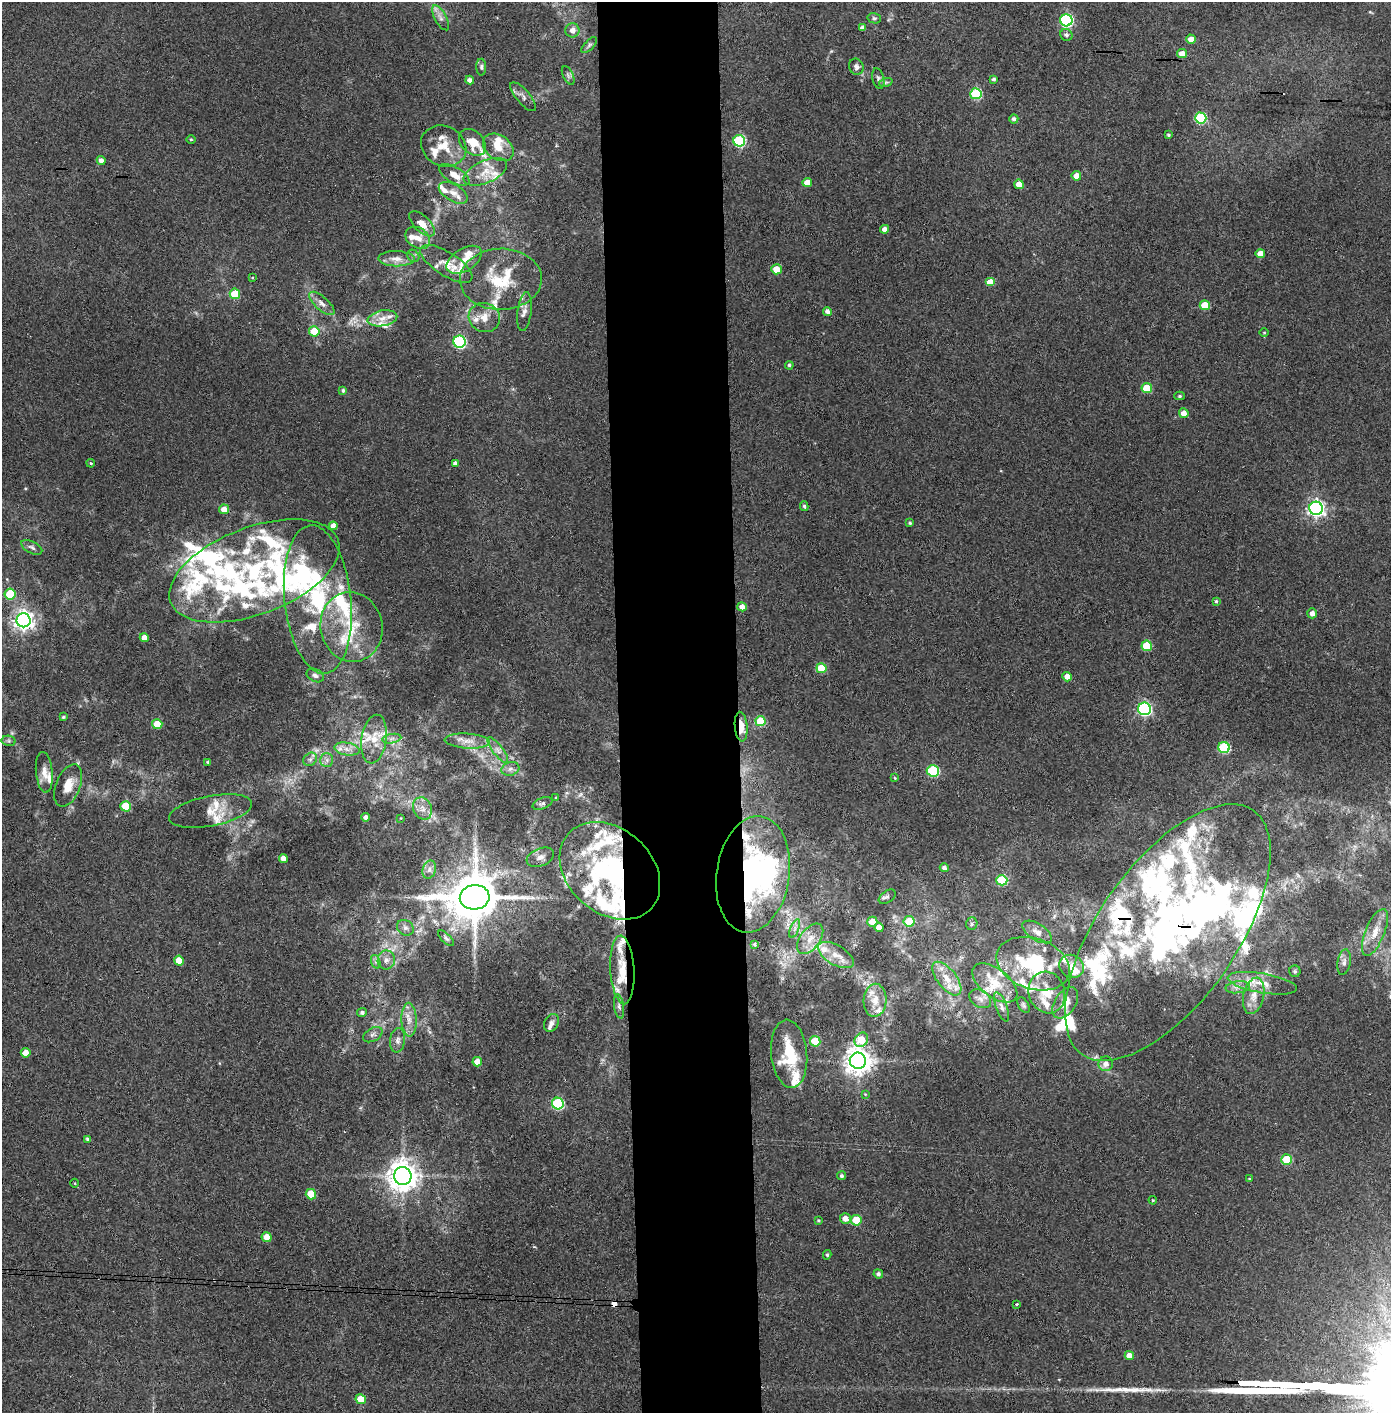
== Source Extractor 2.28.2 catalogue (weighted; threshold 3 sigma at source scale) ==
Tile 5 of 3 x 3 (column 2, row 2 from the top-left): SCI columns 1468-2856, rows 1415-2825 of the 4323 x 4241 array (HDU 1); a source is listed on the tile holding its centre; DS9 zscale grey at full resolution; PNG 1393 x 1415 px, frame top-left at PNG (2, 2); each listed source drawn as its Kron ellipse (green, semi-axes under 4 px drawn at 4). Shown black and unused: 9% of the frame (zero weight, under 3 of 4 exposures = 6% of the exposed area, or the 3 px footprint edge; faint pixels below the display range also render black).
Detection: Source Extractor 2.28.2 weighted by HDU 2 'WHT'; one run over the whole footprint, this tile lists its part. Background 0.0843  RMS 0.0065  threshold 0.0293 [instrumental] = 3 sigma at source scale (4.5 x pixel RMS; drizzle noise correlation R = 1.50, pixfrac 1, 0.05/0.05 arcsec/px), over >= 5 px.
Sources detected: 267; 2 too faint to see at this stretch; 5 inside a brighter object's white glare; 1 cosmic-ray / hot-pixel residue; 1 long thin detection or spike segment (spike, bleed or trail) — neither listed nor drawn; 77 inside a brighter listed object's ellipse — not listed separately; the other 181 listed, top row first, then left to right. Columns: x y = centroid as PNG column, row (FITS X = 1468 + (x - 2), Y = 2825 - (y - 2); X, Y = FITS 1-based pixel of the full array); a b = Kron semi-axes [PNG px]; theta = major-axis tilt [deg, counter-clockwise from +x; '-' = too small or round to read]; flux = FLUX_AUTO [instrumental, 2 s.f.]
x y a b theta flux
441 18 14 6 -61 3.2
874 18 7 5 -14 1.3
1066 20 6 6 - 100
862 28 4 4 - 2.3
572 30 7 7 - 4.4
1066 35 6 5 - 2.1
1191 39 5 4 - 4.6
589 45 10 4 45 1.6
1182 54 5 4 - 6.5
481 67 8 5 -90 1.4
856 67 8 7 - 2.2
568 75 10 5 -63 1.7
878 79 10 6 -76 2.1
994 79 3 3 - 1.3
470 80 4 4 - 3.2
886 82 7 4 19 1.3
976 94 5 5 - 49
523 97 18 7 -49 3.3
1201 118 5 5 - 53
1014 119 4 4 - 2.1
1168 135 3 3 - 1.1
191 140 4 3 - 0.67
739 141 6 5 - 59
472 142 15 11 -45 12
444 146 23 20 -27 15
498 147 17 12 -35 8.5
101 160 4 4 - 3.1
485 172 23 11 23 11
454 175 17 8 -30 7.5
1076 176 4 4 - 6.2
807 182 5 4 - 5.5
1019 184 5 4 - 6.5
453 193 16 8 -30 5.8
422 224 16 8 -44 5.9
884 229 4 4 - 3.5
418 238 13 10 -34 5.7
1260 254 4 4 - 5.8
413 256 7 5 -47 1.4
396 259 18 7 -1 5.3
464 260 20 11 32 9
446 264 30 11 -33 9.4
776 269 5 5 - 10
252 278 4 3 - 0.54
501 279 41 30 1 34
990 282 5 4 - 12
235 294 5 5 - 21
322 303 16 6 -42 4.1
1205 305 5 5 - 13
524 311 19 7 83 4.3
827 311 5 4 - 2.8
484 317 16 14 -23 9
382 318 15 7 11 6.8
314 331 5 5 - 19
1264 332 5 3 - 0.6
460 342 6 6 - 86
789 365 4 3 - 1.3
1147 388 5 5 - 19
343 390 4 4 - 1.2
1180 396 5 4 - 1.1
1184 413 5 4 - 5.3
91 463 4 3 - 0.77
455 463 4 4 - 2.5
804 506 5 3 - 1.1
1316 508 7 6 - 250
224 509 5 5 - 6.1
910 523 4 3 - 0.84
333 526 4 4 - 3.4
32 547 11 5 -29 1.9
254 571 89 43 21 140
10 594 5 5 - 28
318 599 74 33 -84 87
1216 601 3 3 - 0.88
742 607 5 4 - 4.3
1312 613 5 4 - 3.1
24 620 7 7 - 420
351 627 35 31 -78 38
144 638 4 4 - 4.6
1147 646 5 5 - 22
821 668 5 5 - 19
315 675 9 6 -27 2.3
1067 677 5 4 - 4.7
1144 709 6 6 - 130
63 717 4 3 - 0.82
760 721 5 5 - 24
157 724 5 5 - 13
741 727 15 6 -86 12
374 739 24 12 82 14
392 739 9 4 9 2.3
9 741 7 5 -12 1.3
467 741 23 7 -4 7
1224 748 6 5 - 51
347 749 13 6 -9 4.4
498 750 15 5 -53 3.4
310 759 7 6 - 2
327 760 7 6 - 2.2
208 762 4 3 - 0.98
510 769 9 6 16 2.7
933 771 6 5 - 54
44 772 20 8 -84 5.6
895 778 4 3 - 0.58
68 785 22 12 68 9.8
556 798 4 3 - 0.62
542 803 10 5 22 1.9
126 806 5 5 - 21
422 808 11 9 -66 5.1
211 811 42 15 11 12
366 817 4 4 - 2.9
400 818 3 2 - 0.44
540 857 14 8 21 4.1
283 859 4 4 - 4.5
944 868 4 4 - 2.1
429 870 9 6 74 2.8
610 871 56 42 -42 110
753 874 58 36 82 140
1002 880 5 5 - 39
475 897 15 12 4 3300
887 897 9 6 35 1.7
909 921 5 5 - 17
872 922 5 5 - 8.6
972 924 6 5 - 1.5
405 928 9 7 -35 2.4
879 928 4 4 - 5.2
795 929 10 3 69 1.5
1037 932 17 8 -32 4.5
1375 932 25 9 68 9.5
1168 933 149 69 55 400
446 938 10 4 -45 1.4
810 939 17 9 53 7.6
754 944 3 3 - 1.1
836 955 20 9 -31 8.6
386 960 9 8 - 3.7
179 961 5 4 - 9
376 962 7 4 -72 1.4
1344 962 13 6 80 2.9
1033 964 38 25 -18 44
1072 966 13 11 -35 5.8
622 970 34 12 -87 18
1295 971 6 5 - 1.2
947 979 20 9 -52 11
995 983 26 14 -38 14
1262 983 35 9 -10 12
1238 987 12 6 7 3.4
1047 992 21 18 -72 14
1254 996 18 10 77 8.4
980 999 12 8 -33 3.7
875 1000 16 11 86 8.2
1065 1003 17 10 57 6.3
1023 1005 8 5 -60 1.3
619 1006 12 5 -81 2.1
1002 1007 15 5 -70 2.9
362 1013 5 4 - 1.8
409 1020 17 7 -88 6
551 1023 9 7 63 2.5
373 1035 10 6 29 2.4
398 1040 12 7 83 3.2
861 1040 8 6 53 15
815 1041 5 5 - 20
26 1053 5 4 - 6.3
789 1054 34 18 -85 30
858 1061 8 8 - 800
477 1062 5 4 - 7.9
1106 1064 7 7 - 3.8
865 1094 4 4 - 0.56
558 1103 6 5 - 62
88 1139 4 3 - 1.5
1287 1160 5 5 - 26
403 1176 9 8 - 960
841 1176 4 4 - 1.3
1249 1179 4 3 - 0.53
74 1183 4 3 - 0.56
311 1194 5 5 - 16
1153 1200 4 3 - 0.62
845 1219 5 5 - 4.7
818 1220 4 3 - 0.71
856 1220 5 5 - 20
267 1237 5 5 - 7.6
827 1255 5 4 - 0.99
878 1274 5 4 - 1.8
1017 1304 3 3 - 2.8
1129 1355 5 4 - 5.8
361 1399 5 5 - 9.6
Overlapping masked pixels (flux is a lower limit): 5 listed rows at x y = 741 727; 610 871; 753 874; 1168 933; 622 970
Isophote crosses this tile's border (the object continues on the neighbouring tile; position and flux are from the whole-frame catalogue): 1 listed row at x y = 1375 932